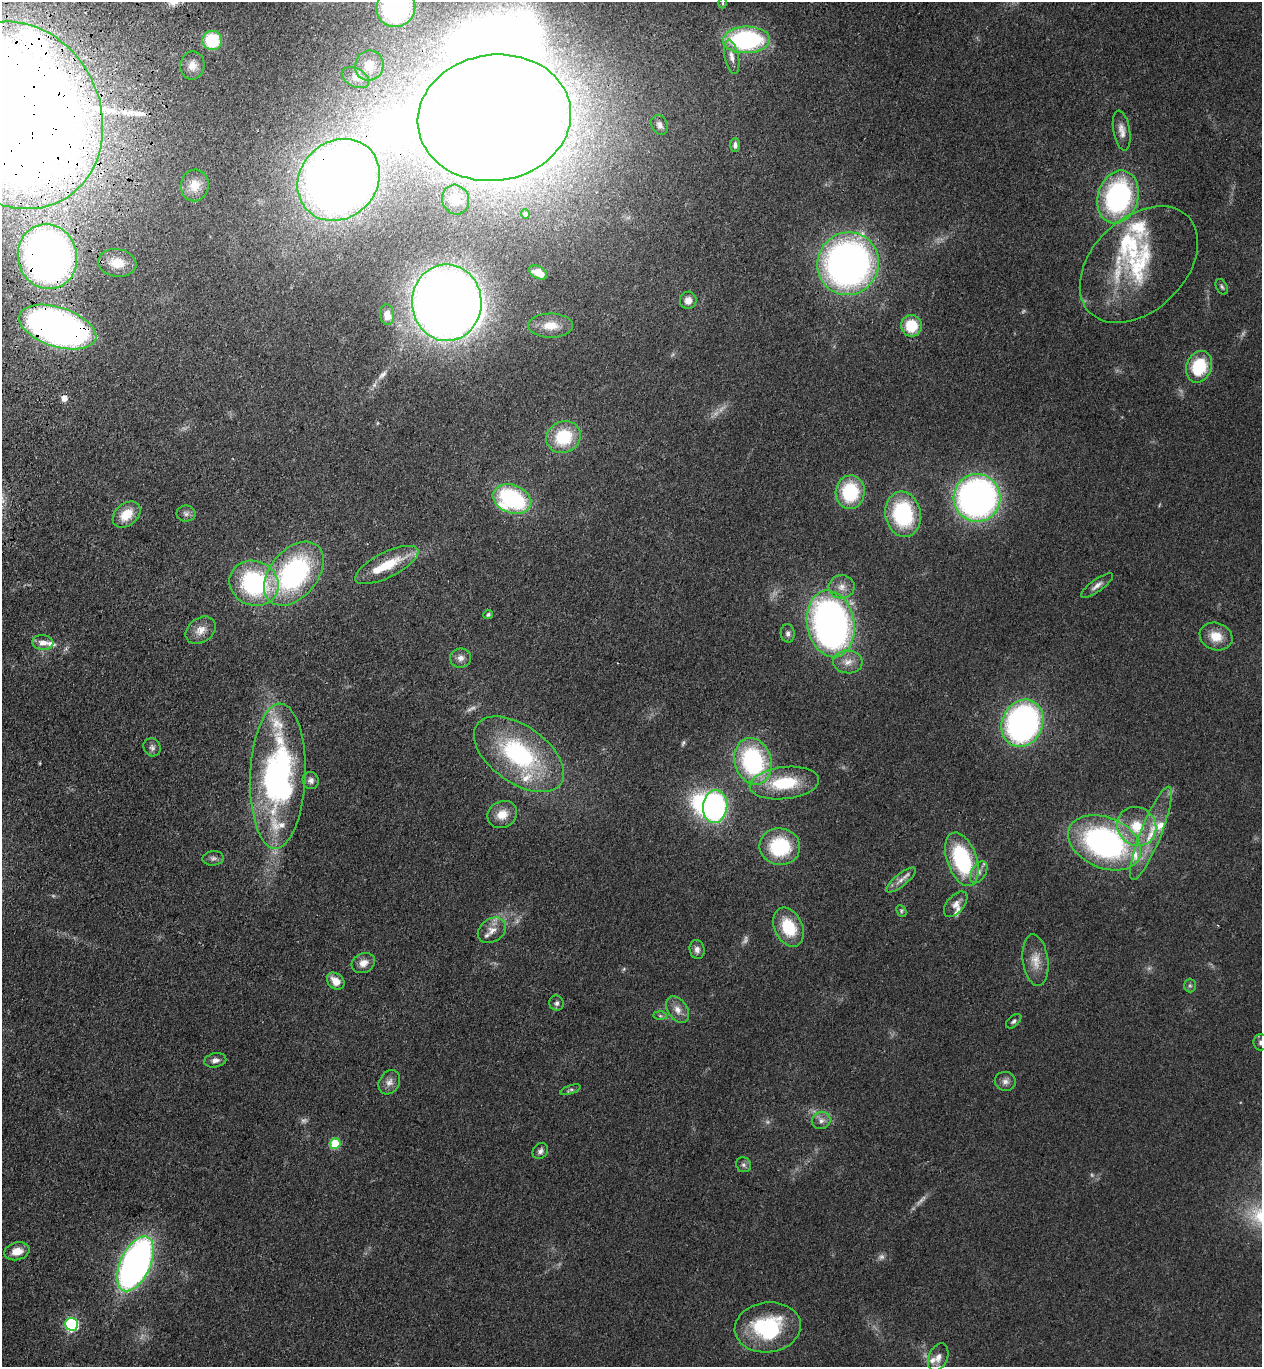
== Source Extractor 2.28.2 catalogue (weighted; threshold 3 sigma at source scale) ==
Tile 11 of 4 x 4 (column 3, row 3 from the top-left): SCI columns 2770-4029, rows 1415-2779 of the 5668 x 5559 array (HDU 1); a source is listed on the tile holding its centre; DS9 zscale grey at full resolution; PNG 1264 x 1369 px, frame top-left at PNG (2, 2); each listed source drawn as its Kron ellipse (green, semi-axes under 4 px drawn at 4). Shown black and unused: <1% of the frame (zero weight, under 3 of 4 exposures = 6% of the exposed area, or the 3 px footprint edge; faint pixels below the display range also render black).
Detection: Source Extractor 2.28.2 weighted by HDU 2 'WHT'; one run over the whole footprint, this tile lists its part. Background 0.0513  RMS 0.0058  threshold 0.0259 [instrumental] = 3 sigma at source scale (4.5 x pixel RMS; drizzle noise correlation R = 1.50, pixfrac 1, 0.05/0.05 arcsec/px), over >= 5 px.
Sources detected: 129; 12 too faint to see at this stretch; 5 inside a brighter object's white glare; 1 cosmic-ray / hot-pixel residue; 2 long thin detections or spike segments (spike, bleed or trail) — neither listed nor drawn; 14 inside a brighter listed object's ellipse — not listed separately; the other 95 listed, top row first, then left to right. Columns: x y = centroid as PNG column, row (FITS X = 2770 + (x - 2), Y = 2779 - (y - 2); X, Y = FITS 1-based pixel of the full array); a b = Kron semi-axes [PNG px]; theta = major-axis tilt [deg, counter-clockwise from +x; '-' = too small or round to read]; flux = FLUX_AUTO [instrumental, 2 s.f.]
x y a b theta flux
723 3 5 3 - 0.66
396 7 20 19 - 110
212 40 10 9 - 30
746 40 23 13 1 90
732 57 17 7 -79 4.5
192 65 14 12 88 5.4
369 65 15 14 - 10
355 78 14 9 -27 4.6
17 115 96 83 -62 2200
494 118 77 63 8 2400
660 125 10 8 -65 2.9
1122 130 20 8 -80 4.9
735 145 7 5 89 2.2
339 180 44 38 43 700
195 185 16 14 82 9.1
1118 197 27 20 74 120
456 200 15 13 -64 6.5
525 214 4 4 - 1.8
47 257 33 29 -74 380
117 263 19 14 -8 11
848 264 31 30 - 290
1139 265 69 46 44 64
538 272 10 6 -31 7.2
1222 287 8 5 -61 1.3
688 300 8 8 - 4.9
447 303 38 35 -89 770
387 315 10 7 -79 4.9
551 326 22 12 0 9.3
911 326 11 10 - 19
57 327 40 19 -17 310
1199 367 16 12 67 29
563 437 17 15 29 30
850 492 17 14 86 37
977 498 24 23 - 240
512 499 20 14 -21 77
127 514 15 11 41 12
186 514 9 8 - 2.3
903 514 23 17 -80 58
387 565 35 12 26 20
294 574 37 24 50 110
254 583 25 22 -23 78
1097 585 19 6 36 3.4
842 587 13 11 2 5.7
488 615 5 4 - 1.1
831 624 34 23 -79 290
200 630 16 12 35 6.2
788 633 9 7 -86 2.1
1216 636 17 13 -20 10
43 643 11 7 -7 4.9
460 658 10 9 - 3.3
848 662 15 11 -5 6.5
1022 723 24 20 66 190
152 747 9 8 - 2.2
519 754 51 28 -36 82
753 761 24 18 -73 83
278 776 72 27 88 190
311 780 8 8 - 2.4
784 783 35 16 6 33
715 806 16 12 84 120
502 814 15 13 29 9
1137 826 20 18 -41 20
1151 833 50 10 68 21
1105 843 38 25 -23 160
780 847 20 18 -7 39
213 858 11 7 6 2
962 859 28 15 -71 60
979 872 12 7 59 3.4
901 880 18 6 39 4.2
956 904 15 8 50 4.1
901 911 6 4 -63 0.89
789 927 20 14 -64 24
492 930 15 11 35 5.8
697 949 9 7 -76 2.7
1035 960 26 12 -82 9.2
363 963 12 9 26 4.8
336 981 10 7 -42 6.5
1190 986 7 6 - 1.3
557 1003 7 7 - 1.9
677 1010 15 9 -57 5.2
660 1016 7 4 -2 1.1
1014 1021 9 5 41 1.5
1261 1042 8 7 - 2
215 1060 11 7 10 2.9
1005 1081 10 9 - 3
389 1082 13 10 59 3.9
571 1090 10 4 19 1.3
821 1120 9 8 - 3.3
335 1143 5 5 - 29
540 1151 8 7 - 2.1
744 1165 8 7 - 1.9
17 1251 13 9 13 7
135 1264 29 15 65 280
72 1324 6 6 - 94
768 1327 33 25 7 53
938 1357 14 9 68 4.6
Overlapping masked pixels (flux is a lower limit): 6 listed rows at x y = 17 115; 339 180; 47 257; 57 327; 1022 723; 519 754
Isophote crosses this tile's border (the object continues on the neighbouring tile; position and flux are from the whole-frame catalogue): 4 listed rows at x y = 396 7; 17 115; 47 257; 1261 1042